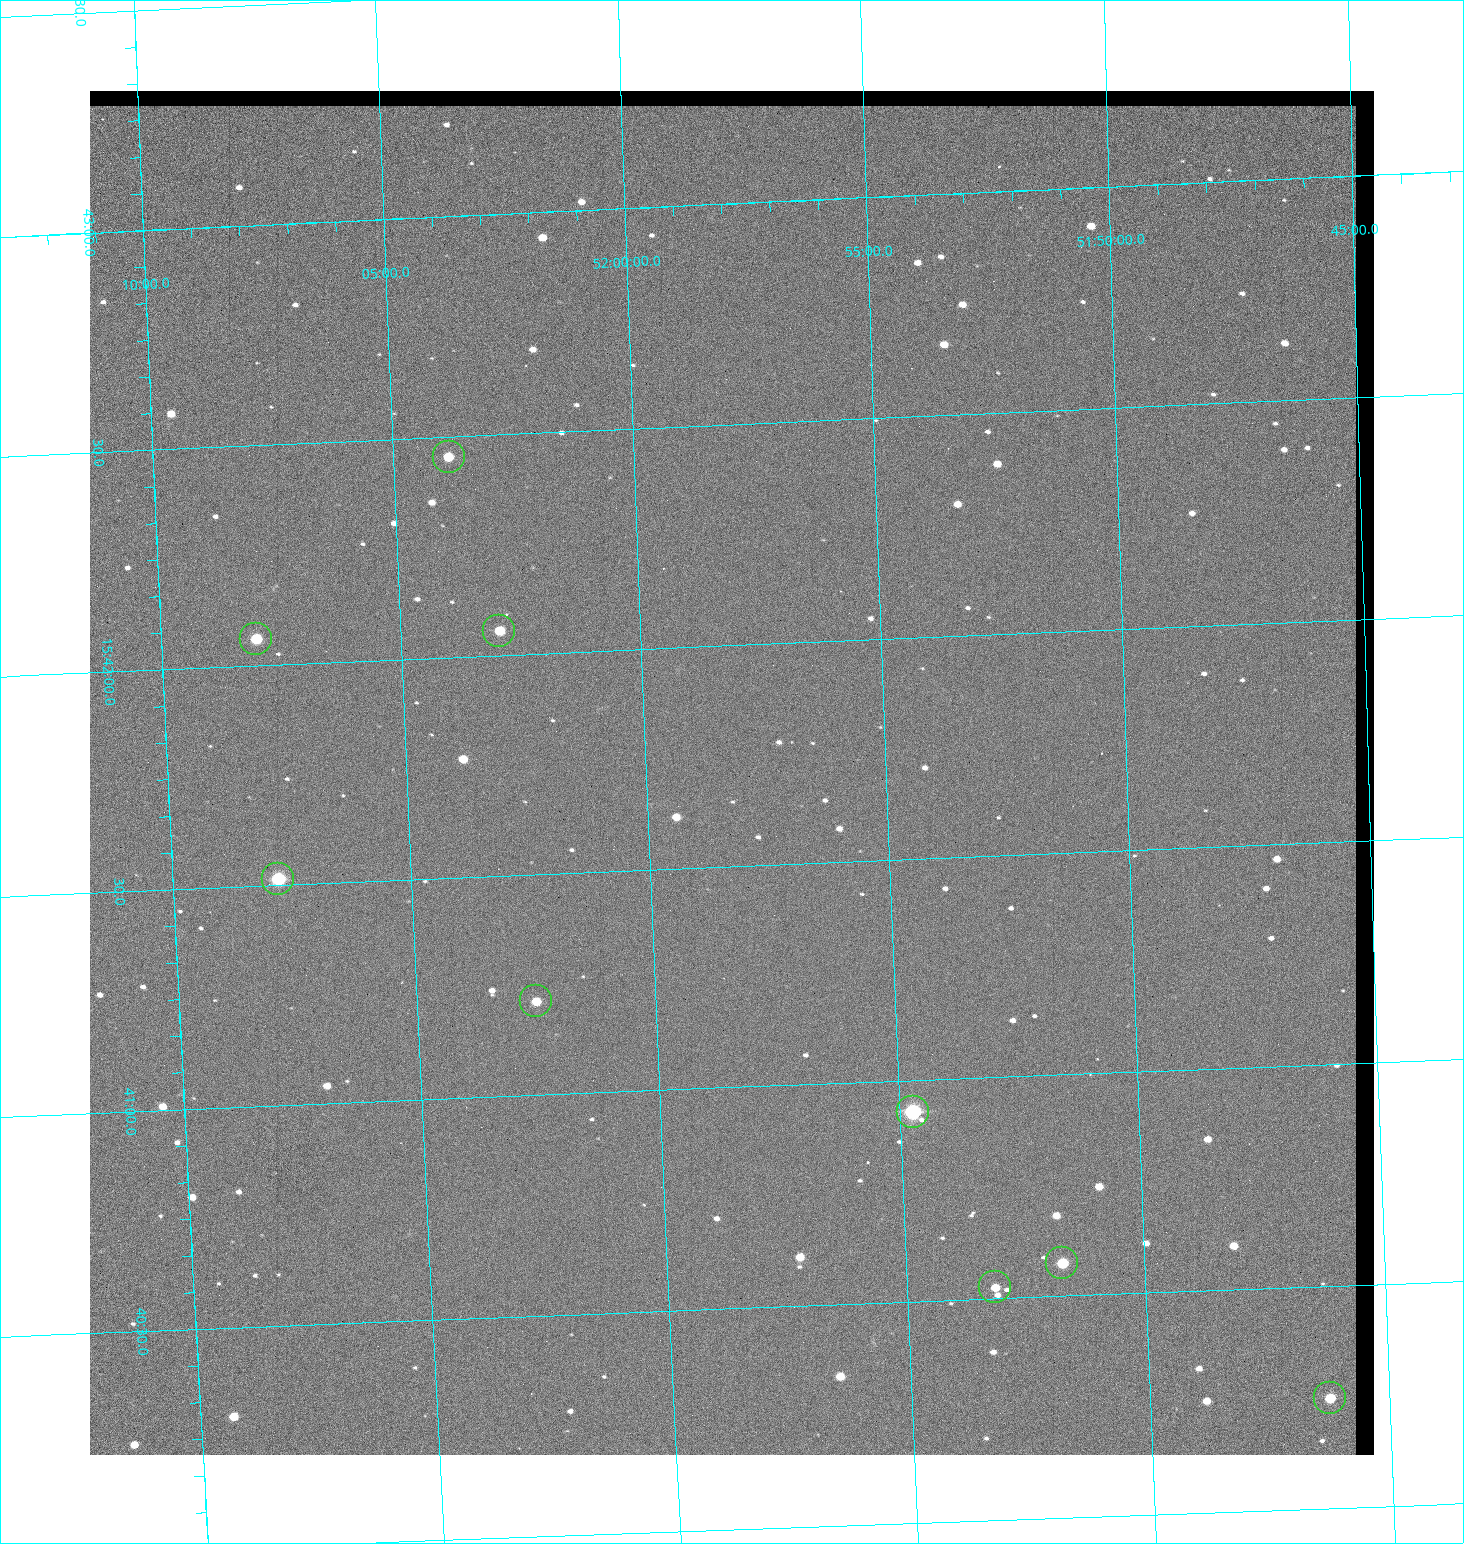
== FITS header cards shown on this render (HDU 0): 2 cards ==
NAXIS1  =                 1284 / length of data axis 1
NAXIS2  =                 1364 / length of data axis 2

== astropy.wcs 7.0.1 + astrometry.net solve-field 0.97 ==
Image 1284 x 1364 px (HDU 0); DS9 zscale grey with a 90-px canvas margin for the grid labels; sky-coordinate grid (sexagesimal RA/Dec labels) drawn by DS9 from the SOLVED WCS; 9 Tycho-2 reference stars matched to detected sources circled (green)
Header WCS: RA---TAN/DEC--TAN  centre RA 15:41:43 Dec +51:58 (235.43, +51.97 deg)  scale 1.26 arcsec/px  FOV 26.9' x 28.5'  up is +92 deg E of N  parity flipped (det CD > 0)
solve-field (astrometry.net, Tycho-2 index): VERIFIED the header's WCS against the Tycho-2 star catalogue (9 matches, 0 conflicts) and refined it, rather than solving blind
Solved WCS: RA---TAN-SIP/DEC--TAN-SIP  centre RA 15:41:43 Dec +51:58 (235.43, +51.97 deg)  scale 1.25 arcsec/px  FOV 26.8' x 28.5'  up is +92 deg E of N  parity flipped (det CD > 0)
The solver's refit moves the header's centre by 0.41 arcsec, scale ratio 0.9962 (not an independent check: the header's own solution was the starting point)
Tycho-2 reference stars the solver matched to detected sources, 9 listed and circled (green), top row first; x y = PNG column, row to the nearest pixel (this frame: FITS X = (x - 90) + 1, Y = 1364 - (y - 91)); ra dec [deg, ICRS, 3 dp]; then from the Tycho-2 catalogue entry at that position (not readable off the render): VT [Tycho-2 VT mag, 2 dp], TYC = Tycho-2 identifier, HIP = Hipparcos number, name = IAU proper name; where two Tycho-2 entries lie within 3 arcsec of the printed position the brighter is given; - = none
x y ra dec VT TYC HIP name
449 457 235.614 +52.064 11.61 3489-1132-1 - -
499 631 235.514 +52.049 11.19 3489-1407-1 - -
256 639 235.515 +52.133 11.12 3489-1380-1 - -
278 879 235.378 +52.130 9.31 3489-1322-1 76850 -
536 1001 235.303 +52.042 11.52 3489-958-1 - -
913 1112 235.232 +51.912 9.59 3489-824-1 - -
1062 1263 235.143 +51.862 10.97 3489-1016-1 - -
995 1287 235.131 +51.886 12.29 3489-908-1 - -
1330 1398 235.062 +51.771 11.53 3489-1453-1 - -